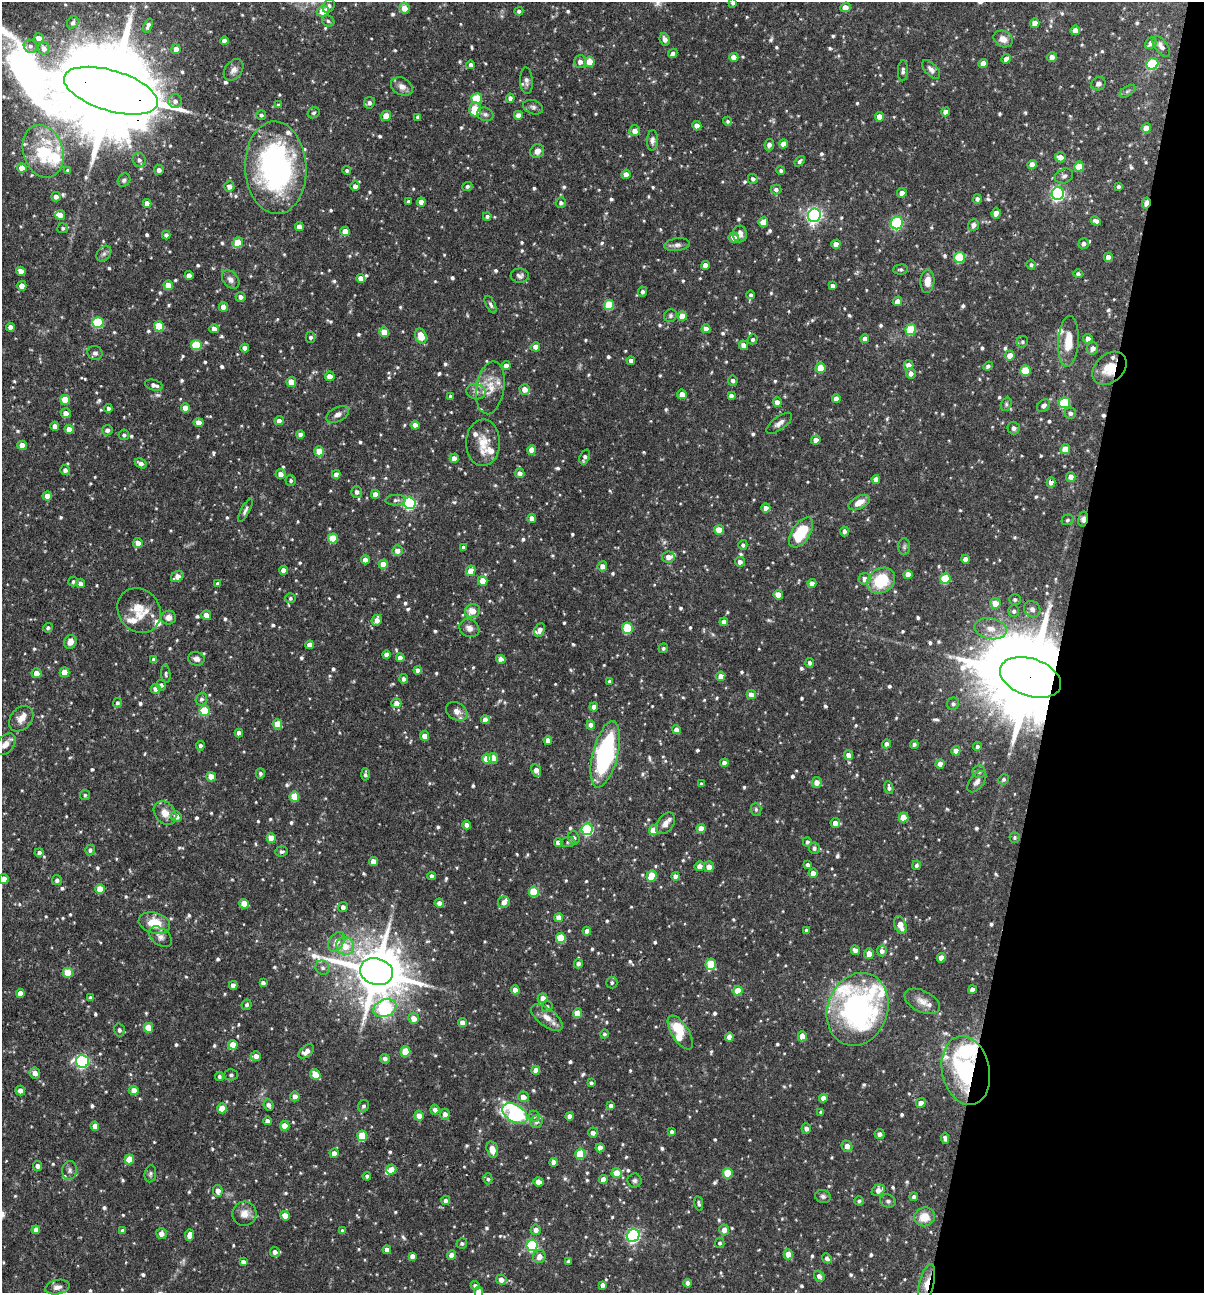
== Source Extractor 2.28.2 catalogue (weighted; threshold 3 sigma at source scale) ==
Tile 8 of 4 x 4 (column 4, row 2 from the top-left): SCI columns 3732-4933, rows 2583-3873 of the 5181 x 5164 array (HDU 1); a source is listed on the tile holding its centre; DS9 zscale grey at full resolution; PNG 1206 x 1295 px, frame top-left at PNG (2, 2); each listed source drawn as its Kron ellipse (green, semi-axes under 4 px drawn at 4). Shown black and unused: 12% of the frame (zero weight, under 3 of 4 exposures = <1% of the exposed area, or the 3 px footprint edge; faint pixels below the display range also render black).
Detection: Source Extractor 2.28.2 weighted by HDU 2 'WHT'; one run over the whole footprint, this tile lists its part. Background 0.0992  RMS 0.0039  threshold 0.0176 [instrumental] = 3 sigma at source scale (4.5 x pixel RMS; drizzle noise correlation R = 1.50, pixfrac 1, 0.05/0.05 arcsec/px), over >= 5 px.
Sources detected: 912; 2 too faint to see at this stretch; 1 cosmic-ray / hot-pixel residue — neither listed nor drawn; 32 inside a brighter listed object's ellipse — not listed separately; of the other 877, all 500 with FLUX_AUTO >= 0.771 (the completeness limit of this list) listed and drawn (377 fainter detections not listed), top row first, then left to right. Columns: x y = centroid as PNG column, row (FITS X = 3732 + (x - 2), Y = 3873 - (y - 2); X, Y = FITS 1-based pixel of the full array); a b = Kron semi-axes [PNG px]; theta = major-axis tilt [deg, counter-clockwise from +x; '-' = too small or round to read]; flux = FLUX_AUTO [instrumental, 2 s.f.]
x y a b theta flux
733 3 4 3 - 0.83
329 6 7 5 54 1.2
845 7 5 4 - 3.1
404 8 5 5 - 4.2
323 11 6 5 - 6
519 11 4 4 - 0.8
328 21 6 5 - 0.79
73 23 6 5 - 1
1035 23 5 4 - 2.9
148 25 7 4 71 1.5
1075 30 5 4 - 3.7
39 38 5 5 - 2.9
665 39 6 5 - 1.6
1003 39 10 8 -27 3.3
224 41 4 4 - 2.1
1151 43 6 5 - 2.4
30 46 7 6 - 1.1
1161 46 12 6 -54 1.9
44 48 6 5 - 2.1
176 49 5 4 - 2.3
673 53 5 4 - 1.4
734 57 4 4 - 3.4
1052 57 5 4 - 2.1
1006 59 5 4 - 1.7
580 62 6 6 - 2
590 62 5 5 - 6.3
983 63 5 4 - 2.7
1152 64 6 5 - 28
471 65 4 4 - 1.2
234 70 12 8 53 1.9
931 70 11 6 -46 1.7
903 71 10 5 86 1.2
526 81 13 6 -87 1.7
1098 84 7 6 - 1.3
402 86 11 8 -30 2.5
111 91 48 20 -17 12000
1127 91 9 4 33 0.78
477 98 5 5 - 15
510 98 4 4 - 1.6
175 101 7 7 - 1.7
369 103 6 5 - 1.5
279 105 4 3 - 0.98
533 107 10 7 -19 1.3
475 109 7 6 - 8.4
946 112 4 4 - 2.5
314 113 6 5 - 0.79
485 114 8 6 -22 1.1
261 115 5 5 - 0.82
518 115 4 4 - 2.7
386 116 5 5 - 6.4
418 117 4 4 - 1.1
879 117 5 4 - 4.3
728 121 4 4 - 0.79
697 126 4 4 - 3.4
1146 128 5 4 - 4.6
635 131 5 5 - 2.8
652 140 10 5 87 1.4
784 144 4 4 - 3.2
769 145 6 4 81 1.9
43 151 27 20 -72 17
537 151 7 6 - 2.5
1060 157 5 5 - 2.9
139 160 7 6 - 1.2
800 161 6 4 51 0.98
1032 164 5 4 - 2.6
1079 166 5 5 - 8.7
22 168 5 4 - 4
276 168 46 30 -87 97
68 170 3 3 - 0.79
159 170 5 5 - 1.6
347 170 4 4 - 0.78
781 170 4 4 - 0.8
626 174 4 4 - 2.6
1064 176 9 7 27 1.3
753 179 5 5 - 0.99
124 180 7 6 - 0.9
229 186 5 5 - 2.1
355 186 5 4 - 1.9
467 186 5 4 - 0.96
1119 187 4 3 - 0.81
776 189 5 5 - 1.1
902 193 5 4 - 2.1
1058 193 6 6 - 88
56 197 5 4 - 1.8
977 199 5 4 - 1
409 202 4 3 - 0.93
421 202 4 4 - 3.2
147 203 4 4 - 2.3
561 203 5 5 - 1
1146 203 6 3 77 4.8
996 213 6 4 84 2.6
60 215 5 5 - 2.5
814 215 7 6 - 120
487 216 4 4 - 0.85
1096 221 5 4 - 1.4
763 222 5 4 - 4.3
897 223 6 6 - 44
973 225 6 5 - 1.9
299 227 4 4 - 2.8
63 228 5 5 - 0.85
345 231 4 4 - 3.8
740 234 8 7 - 2.2
166 235 4 4 - 1.4
734 238 5 5 - 2.7
238 243 5 5 - 10
1084 243 5 5 - 1.4
836 244 4 4 - 2.9
677 245 13 6 7 1.7
104 254 9 6 49 1.2
959 257 5 5 - 20
1108 257 4 4 - 2
705 265 4 4 - 2.7
1031 265 5 4 - 0.82
901 269 7 5 4 0.85
21 271 5 4 - 2.9
1078 274 5 4 - 1
189 276 4 4 - 3.2
520 276 9 7 -2 1.3
361 278 4 4 - 2.8
231 279 10 7 -49 2
927 281 12 7 86 4
168 285 5 4 - 6
22 286 5 5 - 2.7
833 286 4 4 - 1.5
643 292 5 4 - 1.2
751 295 4 4 - 0.85
241 297 5 4 - 1.7
897 301 5 4 - 2.1
491 305 9 4 -63 0.99
609 305 5 5 - 15
223 307 4 4 - 3.2
670 316 7 6 - 0.85
682 316 5 4 - 6.1
98 322 5 5 - 23
159 326 5 5 - 12
10 327 4 4 - 2.5
214 329 5 4 - 2.8
706 329 4 4 - 3
911 329 5 5 - 19
384 332 5 5 - 6.5
421 336 8 5 -71 6.7
311 337 5 5 - 1.2
865 338 4 4 - 2.3
753 339 5 5 - 0.88
1088 339 5 4 - 2.4
1068 341 25 10 86 7.6
1022 342 6 5 - 0.82
196 345 5 5 - 18
744 345 5 4 - 2.4
536 347 5 4 - 2.7
245 348 4 4 - 2.5
1092 348 6 5 - 1.7
95 353 7 7 - 1.2
1010 355 5 4 - 3.7
631 361 4 4 - 1.6
506 365 4 4 - 2.1
908 365 5 5 - 2.7
988 366 5 4 - 0.91
820 368 5 5 - 8
1110 368 19 14 43 8.2
1025 371 5 5 - 12
911 374 5 5 - 1.9
330 376 5 4 - 2.6
733 381 5 5 - 1.3
291 382 5 4 - 4.8
154 385 9 5 -15 1.7
490 388 26 14 81 7.3
525 389 5 5 - 3.2
476 392 9 7 -12 2
682 394 5 4 - 3.1
731 396 4 4 - 1.5
451 397 4 3 - 1
836 399 4 4 - 2.4
65 400 5 5 - 7.7
777 402 4 4 - 2.6
1064 403 5 5 - 20
1006 404 7 5 72 0.83
1044 405 7 5 40 1.4
108 408 4 4 - 1
185 408 4 4 - 4.6
66 413 5 5 - 2.5
1070 413 6 5 - 1.4
338 414 12 7 27 2
279 421 4 4 - 1.9
199 423 5 4 - 2.9
779 423 15 6 36 1.9
415 425 4 4 - 3.3
55 426 4 4 - 2.2
1014 428 6 6 - 1.5
69 429 4 4 - 3.6
107 430 5 5 - 1.3
300 434 4 4 - 2.1
124 435 5 5 - 0.93
816 440 5 4 - 2.5
483 443 23 17 89 6.9
22 445 5 4 - 4.7
1065 449 5 4 - 7.1
532 450 5 4 - 4.3
319 451 5 5 - 7.7
585 457 8 5 68 1.3
454 458 4 4 - 2.9
141 463 6 4 -31 1.7
65 470 5 5 - 1.5
520 473 5 5 - 1.8
281 474 5 5 - 2.6
336 474 4 4 - 2.5
1071 477 5 4 - 1.9
876 479 4 4 - 2.3
291 481 5 5 - 0.79
1051 482 5 4 - 2.1
357 492 6 5 - 1.5
375 494 4 4 - 3.2
47 496 4 4 - 3
396 500 10 5 3 1.1
859 502 11 6 28 3.5
410 503 6 6 - 66
766 508 4 4 - 2.7
245 510 13 4 62 1.1
532 518 4 4 - 2.7
1083 519 7 5 79 2.5
1067 520 6 5 - 0.79
719 530 5 5 - 4.4
844 531 5 4 - 1.3
801 532 17 9 56 16
333 538 5 5 - 8.7
138 543 5 5 - 2.6
743 545 5 4 - 0.88
463 547 4 3 - 0.87
904 547 8 6 90 0.95
397 551 5 5 - 2.6
668 557 6 5 - 2.8
965 559 4 4 - 2.5
365 560 4 4 - 2.6
740 562 5 5 - 1.8
383 564 4 4 - 5.8
602 566 5 5 - 2.3
284 570 4 4 - 3.1
471 571 5 4 - 3.8
908 574 4 4 - 3.2
177 576 7 5 33 2.6
945 578 5 5 - 17
865 579 6 6 - 2.4
73 581 5 5 - 0.88
483 581 5 5 - 5.4
881 581 15 12 33 16
80 583 5 4 - 1.8
812 583 4 4 - 2.9
218 584 4 4 - 1.2
778 595 5 4 - 4.6
290 598 5 5 - 0.78
1015 599 6 5 - 0.9
995 603 5 5 - 5.3
1032 609 9 7 -43 1.6
139 610 24 20 -51 9.3
472 611 7 7 - 4.7
1014 611 5 5 - 1.1
206 615 5 5 - 3.1
168 617 7 7 - 2.3
377 620 6 5 - 2.9
724 622 4 4 - 2.6
48 628 5 4 - 0.78
469 628 10 8 -29 2.1
627 628 6 5 - 16
991 629 16 10 -12 5
540 630 7 5 65 2
70 642 7 6 - 2.6
310 645 4 4 - 2.4
663 648 5 4 - 0.89
386 654 4 4 - 2.3
400 658 4 4 - 2.4
196 659 8 6 -10 1.9
501 659 4 4 - 2.6
154 660 4 4 - 2.1
810 663 5 4 - 1.1
418 670 4 4 - 1.7
64 672 5 5 - 6.6
36 673 5 5 - 2.6
166 674 9 4 -84 0.79
721 676 4 4 - 3.2
1031 677 31 19 -19 7900
404 679 4 4 - 1.4
609 681 4 4 - 1.1
161 685 5 4 - 0.88
156 689 5 4 - 2.5
751 694 4 4 - 2.7
201 699 6 5 - 1.1
117 703 5 4 - 0.9
396 703 5 5 - 3
953 704 6 6 - 1.1
594 707 4 4 - 2.6
205 711 5 5 - 15
457 711 11 8 -32 2.8
21 719 14 10 48 3.3
485 720 4 4 - 2.9
277 724 5 5 - 6.7
591 725 4 4 - 2.9
676 730 4 4 - 2.8
239 733 4 4 - 2.5
425 736 5 4 - 3.1
548 740 4 4 - 2.1
5 744 13 8 47 3.4
886 744 4 4 - 1.9
914 744 4 4 - 1
200 746 5 4 - 1
977 747 4 4 - 1.2
956 751 5 4 - 2.6
605 754 34 12 76 60
848 755 5 5 - 2.5
493 758 5 5 - 7.8
487 759 5 5 - 7.4
724 763 4 4 - 2.3
940 764 4 4 - 3.2
536 770 6 4 -65 3
979 772 6 6 - 1
260 773 5 4 - 0.88
365 774 6 4 -88 1
211 777 5 5 - 5.3
1003 779 5 5 - 0.77
817 782 5 5 - 3
977 782 12 6 52 1.8
701 784 4 3 - 0.8
889 788 6 4 -81 1.2
85 795 5 5 - 0.79
294 797 5 5 - 10
756 809 6 5 - 0.84
165 813 13 10 -52 4
176 816 5 5 - 2.9
903 817 5 5 - 7.7
665 823 12 8 54 2.2
835 823 5 4 - 2.9
467 825 4 4 - 2.5
701 828 4 4 - 3.9
587 829 6 5 - 50
654 830 5 4 - 6
1015 837 5 5 - 0.78
271 838 4 4 - 6
574 838 6 6 - 1.9
558 842 4 4 - 2.4
568 842 7 5 1 0.8
807 842 5 4 - 1
814 848 6 5 - 1.2
90 850 5 5 - 1
282 851 6 5 - 0.9
39 852 4 4 - 1.1
374 861 4 4 - 4.3
808 865 4 4 - 1.1
916 865 5 4 - 0.96
700 866 5 5 - 2.6
709 867 5 5 - 3.1
813 873 4 4 - 3.1
432 876 4 4 - 1.1
652 876 6 5 - 11
676 877 4 4 - 2.4
4 879 5 4 - 2.7
57 880 5 5 - 1.2
100 889 5 4 - 6.1
534 892 5 5 - 14
504 902 6 5 - 2.2
439 903 4 4 - 1.6
244 904 5 5 - 7.2
343 907 5 4 - 1.5
559 918 4 4 - 3.4
154 923 16 10 -16 8.9
900 925 9 5 -70 4.7
806 930 4 3 - 0.81
587 931 4 4 - 2.2
160 937 13 8 -37 2.2
561 938 5 5 - 11
336 942 11 7 56 3.5
345 946 9 8 - 5.8
855 950 5 4 - 1.8
882 951 5 5 - 1.6
869 954 5 5 - 3.5
941 958 4 4 - 4
578 964 4 4 - 1.5
711 964 5 5 - 16
323 968 7 6 - 1.2
376 972 16 13 -16 2100
68 973 5 5 - 9.9
263 983 4 4 - 1.3
612 983 6 5 - 0.89
233 985 4 4 - 2.1
515 990 4 4 - 3.4
972 990 4 4 - 2.2
738 991 5 4 - 7.4
20 993 4 4 - 2.9
91 998 4 4 - 1.4
543 998 5 4 - 2.7
922 1001 19 10 -26 3.7
247 1005 5 5 - 0.88
547 1006 5 5 - 0.81
385 1008 12 8 21 76
858 1009 37 30 70 92
577 1013 5 4 - 6.8
547 1017 18 8 -37 3.9
414 1018 5 5 - 3.6
463 1023 4 4 - 3.5
148 1028 5 5 - 7.1
119 1030 6 5 - 1.4
680 1032 19 8 -58 12
604 1034 4 4 - 0.8
802 1036 5 4 - 6.9
729 1037 4 4 - 2
233 1045 4 4 - 6.7
306 1051 9 5 37 2.8
405 1052 5 5 - 11
256 1056 5 5 - 2.6
385 1059 5 5 - 1.5
82 1061 6 6 - 66
536 1070 4 4 - 3
966 1070 35 23 -78 42
35 1073 5 5 - 2.6
231 1075 6 5 - 0.9
315 1075 5 5 - 5.9
219 1076 4 4 - 0.94
591 1083 4 3 - 0.79
20 1090 5 5 - 2.6
134 1090 5 4 - 4
295 1096 5 4 - 2.5
523 1097 5 5 - 2.7
823 1098 4 4 - 2.9
921 1103 5 4 - 2.7
268 1105 6 5 - 1.7
363 1106 6 5 - 0.89
611 1106 4 4 - 1.1
222 1108 5 5 - 4.6
435 1110 5 4 - 1.8
821 1112 4 4 - 0.86
515 1113 14 8 -31 51
445 1114 5 5 - 2.2
419 1116 5 4 - 4
534 1116 6 5 - 0.93
569 1116 4 4 - 2.4
267 1121 4 4 - 1.4
537 1122 6 6 - 1.3
95 1126 4 4 - 3
285 1126 5 4 - 6
806 1128 5 4 - 1.8
672 1132 4 3 - 0.93
593 1133 5 5 - 2.2
880 1134 5 5 - 1.4
362 1136 5 5 - 14
945 1138 6 4 -82 1
847 1146 6 5 - 2.8
600 1148 4 4 - 3.5
492 1150 8 5 -76 3.2
334 1153 5 4 - 3.1
580 1154 5 5 - 13
129 1159 5 4 - 7.7
554 1162 4 4 - 2.7
37 1166 5 4 - 1.5
391 1169 5 5 - 3.4
70 1170 9 7 82 1.3
617 1173 5 5 - 5.5
728 1173 5 5 - 14
150 1174 8 6 82 0.92
367 1176 4 4 - 0.87
488 1179 5 4 - 0.79
603 1179 4 4 - 4
635 1181 7 7 - 1
538 1182 5 4 - 3.1
878 1190 7 5 29 2.9
218 1191 6 4 -83 2.6
823 1196 8 6 -17 1.1
914 1197 4 4 - 1.2
446 1200 5 4 - 1.5
859 1201 5 4 - 0.85
888 1201 8 6 -17 1
699 1203 7 4 -81 0.87
244 1214 12 12 - 3.8
285 1216 4 4 - 5.5
925 1217 10 9 - 6.2
36 1230 4 4 - 2.3
536 1230 5 5 - 2.1
724 1230 5 5 - 2.7
123 1231 4 4 - 1.8
342 1231 4 3 - 1.1
161 1234 5 5 - 2.6
190 1235 6 4 83 2.9
633 1236 7 6 - 86
462 1243 5 5 - 0.86
720 1243 5 4 - 0.88
532 1245 6 5 - 45
387 1250 4 4 - 2.8
275 1252 5 5 - 1.7
788 1254 5 4 - 4.7
451 1255 5 4 - 2.5
412 1256 4 4 - 2
539 1257 6 6 - 3
827 1258 5 4 - 1.2
568 1261 4 4 - 0.94
243 1262 4 4 - 2.1
819 1276 6 5 - 1.7
501 1280 5 5 - 2.7
688 1283 4 4 - 2.4
927 1284 20 7 76 5
603 1285 4 4 - 1.9
475 1286 5 4 - 1.1
57 1287 12 7 11 2
479 1292 5 4 - 4.7
Overlapping masked pixels (flux is a lower limit): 9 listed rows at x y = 111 91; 276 168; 1146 203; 1110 368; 1051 482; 1083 519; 1031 677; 966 1070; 927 1284
Isophote crosses this tile's border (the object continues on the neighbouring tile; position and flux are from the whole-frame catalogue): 6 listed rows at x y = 733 3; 323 11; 111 91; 4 879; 927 1284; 479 1292